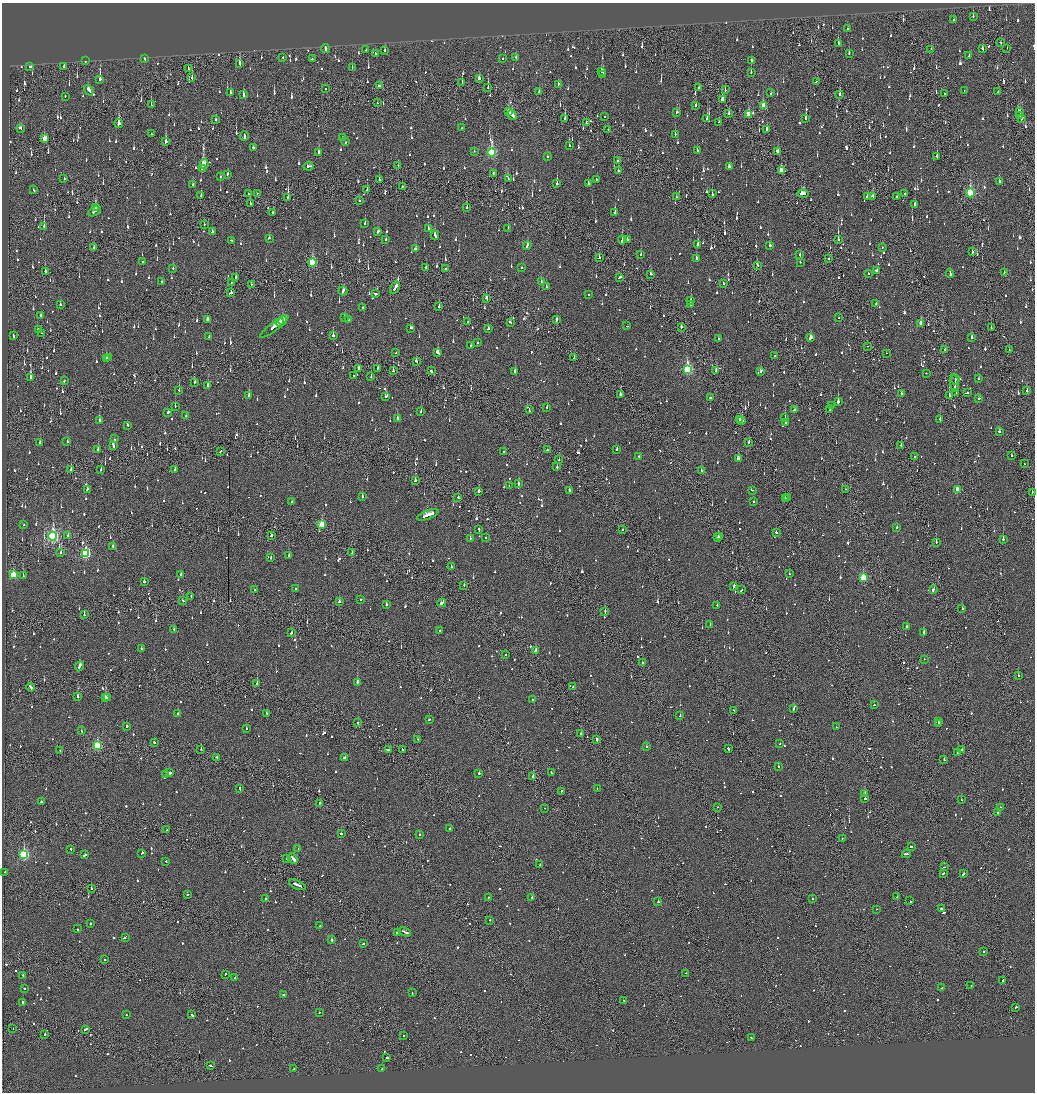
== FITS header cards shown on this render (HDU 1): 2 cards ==
NAXIS1  =                 2065
NAXIS2  =                 2180

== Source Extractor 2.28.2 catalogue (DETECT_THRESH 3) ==
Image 2065 x 2180 px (HDU 1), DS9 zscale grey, zoomed out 1/2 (1 PNG px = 2 x 2 image px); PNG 1037 x 1094 px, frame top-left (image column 1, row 2179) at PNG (2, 3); each listed source drawn as its Kron ellipse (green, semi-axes under 4 px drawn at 4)
Background -0.11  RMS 0.073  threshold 0.22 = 3 sigma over >= 5 px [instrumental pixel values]
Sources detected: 1828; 94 cannot appear on this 1/2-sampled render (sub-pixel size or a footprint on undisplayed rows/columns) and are neither listed nor drawn; of the other 1734, the 500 brightest by FLUX_AUTO listed and drawn (1234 fainter detections omitted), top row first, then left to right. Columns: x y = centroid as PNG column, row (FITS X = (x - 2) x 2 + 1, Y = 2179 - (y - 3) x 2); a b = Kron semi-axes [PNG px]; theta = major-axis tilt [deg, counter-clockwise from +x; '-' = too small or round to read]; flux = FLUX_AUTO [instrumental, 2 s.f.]
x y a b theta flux
973 16 2 2 - 95
954 20 2 2 - 92
848 29 2 2 - 84
838 43 3 2 - 81
1001 43 2 1 - 71
1007 48 2 1 - 81
325 49 4 2 - 190
931 49 2 1 - 170
983 49 3 2 - 100
366 50 2 2 - 81
384 51 3 2 - 67
375 53 2 2 - 160
849 53 2 2 - 97
969 56 2 2 - 97
516 57 2 2 - 66
283 58 2 2 - 82
502 58 2 2 - 160
145 59 3 2 - 120
312 59 2 2 - 80
85 61 2 2 - 83
751 61 4 2 - 110
239 64 4 2 - 410
30 67 3 2 - 98
64 67 3 2 - 140
352 67 2 2 - 120
188 69 3 2 - 73
601 72 3 2 - 250
751 73 2 2 - 69
603 74 2 2 - 200
192 78 3 2 - 120
100 79 3 2 - 1000
479 79 3 2 - 99
817 81 2 2 - 120
462 83 3 2 - 120
558 84 3 1 - 73
379 86 4 2 - 89
488 87 2 1 - 300
699 87 2 2 - 71
325 89 2 2 - 74
89 90 6 2 -54 190
725 90 2 1 - 73
964 90 2 1 - 130
539 92 2 2 - 240
998 92 2 2 - 74
230 93 3 2 - 120
771 93 2 2 - 68
839 94 3 2 - 140
944 94 2 2 - 120
243 95 3 2 - 190
65 96 3 2 - 76
722 99 4 2 - 530
377 103 2 1 - 68
151 105 3 2 - 110
696 105 2 2 - 120
763 106 4 2 - 290
508 112 4 3 - 170
676 112 2 2 - 190
1020 112 4 2 - 160
729 113 3 2 - 67
748 114 4 3 - 370
512 115 5 2 - 240
1020 115 4 2 - 170
605 117 2 2 - 120
565 118 3 2 - 200
806 118 3 2 - 210
1022 118 4 2 - 82
707 119 2 2 - 130
216 120 2 2 - 66
719 122 2 2 - 150
586 123 2 2 - 140
119 124 4 3 - 320
20 128 3 2 - 320
462 128 2 2 - 140
766 129 3 2 - 210
608 130 2 1 - 72
151 134 2 2 - 85
675 134 2 2 - 96
244 136 5 2 - 360
342 138 2 2 - 70
44 139 3 2 - 170
166 142 3 2 - 180
346 142 2 2 - 83
569 146 3 2 - 180
253 148 3 2 - 74
474 151 2 2 - 78
697 151 3 2 - 190
777 151 3 2 - 140
318 152 3 2 - 81
492 152 4 3 - 1100
547 156 2 2 - 92
937 157 2 2 - 370
617 161 3 2 - 70
204 164 5 3 - 740
398 165 2 1 - 66
309 166 5 2 - 160
729 167 3 2 - 120
202 168 2 2 - 5400
781 170 3 2 - 310
618 171 2 2 - 72
493 173 2 2 - 150
227 174 2 2 - 74
221 176 2 2 - 66
64 178 2 2 - 79
508 179 2 2 - 88
379 180 3 2 - 65
596 180 4 2 - 150
999 182 2 2 - 450
588 183 2 2 - 390
193 184 2 2 - 110
557 184 2 2 - 250
402 186 2 2 - 130
367 189 3 2 - 81
33 190 3 2 - 81
257 193 2 1 - 78
970 193 4 3 - 1200
249 194 3 2 - 110
712 194 2 2 - 250
803 194 5 3 - 250
904 194 2 2 - 76
201 195 3 2 - 200
873 196 3 3 - 130
288 197 3 2 - 550
676 197 3 1 - 64
867 197 3 2 - 180
896 197 2 2 - 96
359 200 2 2 - 130
250 204 3 2 - 81
915 205 3 2 - 380
467 207 2 2 - 74
95 208 4 2 - 510
94 211 7 2 32 440
273 212 2 2 - 110
615 212 3 2 - 200
365 223 2 2 - 76
204 224 3 1 - 100
44 226 3 1 - 240
428 228 3 2 - 86
508 228 2 1 - 66
378 231 3 2 - 220
212 232 2 2 - 74
435 235 4 2 - 160
269 238 2 2 - 96
231 240 3 2 - 79
386 240 2 2 - 68
622 240 4 2 - 300
627 240 2 2 - 110
838 240 3 2 - 640
698 245 3 2 - 440
770 245 3 2 - 74
527 246 4 2 - 150
882 247 2 2 - 70
94 248 2 2 - 65
415 249 3 2 - 65
972 252 3 2 - 130
641 254 2 2 - 120
800 255 3 2 - 73
599 257 2 2 - 66
696 259 3 2 - 110
829 259 2 2 - 88
142 261 2 2 - 83
312 262 4 3 - 740
800 262 2 2 - 100
757 265 2 2 - 150
522 267 2 2 - 83
426 268 2 2 - 790
173 269 2 2 - 72
445 269 2 2 - 630
876 270 3 2 - 120
45 271 4 2 - 130
1004 272 2 2 - 97
868 273 2 2 - 76
950 273 5 2 - 220
650 274 3 2 - 100
620 277 3 2 - 120
235 278 3 2 - 130
162 282 2 2 - 140
541 282 2 2 - 72
231 283 2 1 - 68
723 283 2 2 - 98
251 284 2 2 - 72
546 287 2 2 - 72
395 288 6 2 58 840
343 291 5 2 - 120
231 293 3 2 - 380
375 294 3 2 - 110
588 295 2 2 - 91
487 298 3 2 - 99
691 300 3 2 - 130
60 304 2 2 - 66
876 304 2 2 - 80
690 305 2 2 - 390
439 307 3 2 - 83
363 308 3 2 - 83
40 315 2 2 - 65
345 318 2 2 - 120
839 318 2 2 - 73
208 319 3 3 - 70
349 320 3 2 - 140
556 320 3 2 - 130
283 321 4 2 - 150
468 322 2 2 - 90
510 322 3 2 - 120
280 323 4 3 - 160
921 323 3 2 - 190
627 326 2 2 - 80
274 327 18 2 37 310
681 327 3 2 - 120
411 328 4 2 - 93
991 328 2 2 - 80
488 329 3 2 - 110
38 330 3 2 - 89
41 333 2 1 - 270
333 335 2 2 - 970
13 336 3 2 - 110
209 337 3 2 - 110
811 337 4 2 - 180
972 338 3 2 - 170
718 339 2 2 - 250
478 342 2 2 - 74
471 346 2 2 - 93
867 346 2 1 - 97
945 349 2 2 - 410
1009 350 2 1 - 68
396 353 2 1 - 68
438 353 4 2 - 500
887 353 2 2 - 73
775 356 2 2 - 93
109 357 3 2 - 82
574 358 4 2 - 110
106 359 3 2 - 87
416 361 3 2 - 93
359 368 3 2 - 92
377 368 3 1 - 120
687 369 4 3 - 1600
393 371 2 2 - 90
431 371 4 2 - 280
515 371 2 2 - 230
716 371 3 2 - 110
761 371 3 2 - 91
926 373 2 1 - 89
354 376 2 2 - 530
30 377 3 2 - 1500
371 377 2 1 - 160
955 379 5 2 - 360
979 379 2 2 - 87
64 381 2 2 - 110
195 382 3 2 - 67
954 383 9 1 -86 500
208 385 3 2 - 130
179 390 2 2 - 140
1027 391 2 2 - 95
968 392 2 2 - 65
901 393 2 2 - 95
956 393 3 1 - 130
620 394 2 2 - 150
249 395 3 2 - 250
385 396 2 2 - 88
949 396 3 2 - 230
711 397 3 2 - 470
979 399 2 1 - 220
838 402 2 2 - 320
175 406 2 2 - 84
831 406 2 2 - 66
547 407 2 2 - 150
529 409 4 1 - 120
795 409 3 2 - 110
830 410 2 2 - 78
421 411 2 2 - 98
168 412 2 2 - 350
186 416 2 2 - 150
397 418 3 2 - 220
785 418 2 2 - 160
940 419 2 2 - 140
740 420 3 2 - 140
742 420 2 2 - 83
99 421 3 2 - 120
785 422 3 2 - 120
128 425 3 2 - 76
999 431 2 2 - 67
115 439 2 2 - 76
67 442 2 2 - 75
749 442 3 2 - 85
40 443 2 2 - 170
901 445 2 1 - 77
113 446 3 2 - 120
617 449 2 2 - 80
98 450 2 2 - 320
547 450 2 2 - 120
220 451 2 1 - 86
504 452 2 2 - 110
1012 455 2 1 - 160
639 456 2 2 - 88
914 456 2 2 - 110
738 459 3 2 - 240
559 460 2 1 - 240
1024 464 2 1 - 220
557 467 2 2 - 110
71 469 2 2 - 100
101 470 2 2 - 90
175 470 3 2 - 97
701 470 2 2 - 110
415 480 3 2 - 130
518 484 3 2 - 96
509 486 2 1 - 190
87 489 3 2 - 78
845 489 2 1 - 97
569 490 3 2 - 170
752 490 3 2 - 70
957 490 3 2 - 200
479 491 2 2 - 180
1032 492 2 2 - 86
362 497 2 2 - 180
458 498 2 2 - 82
788 498 2 2 - 68
785 499 2 1 - 110
291 502 2 2 - 81
754 502 2 2 - 84
428 515 11 2 21 390
322 524 3 3 - 540
24 525 2 2 - 110
897 527 2 2 - 150
479 529 3 2 - 95
622 530 2 1 - 66
776 532 2 2 - 250
53 536 4 3 - 2900
68 536 3 2 - 83
271 536 2 2 - 80
719 536 2 2 - 160
486 537 2 2 - 69
718 537 3 2 - 380
470 538 2 2 - 410
1003 539 2 2 - 180
936 542 2 1 - 160
113 546 2 2 - 98
61 552 2 2 - 220
352 553 2 2 - 94
86 554 4 3 - 1200
289 555 2 2 - 190
271 557 3 2 - 82
451 567 2 2 - 78
789 574 2 2 - 67
14 575 3 3 - 580
181 575 3 2 - 590
23 576 2 2 - 74
863 578 3 3 - 550
144 582 2 2 - 210
464 585 2 2 - 97
734 586 3 2 - 150
295 589 2 2 - 93
742 589 3 1 - 88
933 589 3 2 - 130
254 590 2 2 - 65
191 597 2 2 - 110
361 599 2 2 - 74
183 600 2 2 - 170
339 602 2 2 - 91
442 603 4 2 - 230
386 604 2 2 - 320
717 605 2 2 - 110
962 608 2 2 - 67
605 611 3 2 - 99
84 615 2 2 - 69
710 625 2 2 - 93
907 627 2 2 - 120
174 629 2 2 - 69
440 631 2 2 - 210
924 632 2 2 - 200
291 633 3 2 - 140
141 649 2 2 - 120
535 651 4 2 - 300
505 655 2 2 - 69
924 659 2 2 - 87
642 663 2 2 - 190
79 666 5 2 - 250
1018 676 2 2 - 240
357 682 2 2 - 1300
257 684 2 2 - 340
30 687 4 2 - 180
573 687 2 2 - 69
78 697 2 2 - 220
106 697 2 2 - 730
108 697 3 2 - 110
532 699 2 2 - 160
874 705 2 2 - 160
794 708 3 2 - 150
734 710 2 1 - 74
266 713 2 2 - 71
178 714 2 2 - 100
680 716 2 2 - 110
429 719 2 2 - 66
938 722 2 1 - 130
358 723 2 2 - 120
938 723 2 2 - 100
126 727 3 2 - 110
836 727 2 2 - 70
246 728 2 2 - 140
81 731 2 2 - 81
581 733 2 2 - 100
418 739 2 2 - 73
597 739 3 2 - 130
154 742 3 2 - 95
780 744 2 2 - 99
97 746 3 3 - 1100
646 747 2 2 - 160
201 749 2 2 - 79
728 749 3 2 - 72
388 750 4 2 - 190
402 750 2 2 - 74
962 750 2 2 - 290
60 751 2 1 - 150
957 752 2 2 - 820
217 757 2 2 - 88
345 758 2 2 - 79
944 760 2 2 - 380
778 766 2 2 - 100
170 773 2 2 - 850
479 773 2 2 - 88
551 773 2 2 - 190
166 774 2 2 - 92
533 776 2 2 - 280
597 788 2 1 - 72
240 789 3 2 - 78
561 791 3 2 - 71
864 794 2 2 - 380
865 798 2 2 - 280
961 800 2 2 - 84
41 802 2 2 - 71
319 803 2 2 - 150
718 807 2 1 - 110
1000 807 2 2 - 120
544 808 2 1 - 98
998 813 2 2 - 190
450 829 2 2 - 81
167 830 3 2 - 79
341 834 2 2 - 130
419 835 2 2 - 85
842 838 2 1 - 67
911 847 3 2 - 83
71 849 2 2 - 130
298 849 2 1 - 180
142 853 2 2 - 75
24 854 3 3 - 1700
906 854 4 2 - 140
85 855 4 2 - 120
293 858 6 2 -49 520
286 859 2 2 - 67
166 862 2 2 - 94
540 865 2 2 - 130
944 867 2 2 - 190
5 872 2 2 - 84
943 873 3 2 - 90
963 874 4 2 - 130
297 885 9 2 -24 350
91 889 2 1 - 210
187 895 2 2 - 150
489 897 2 2 - 68
532 897 2 2 - 530
897 897 2 2 - 72
265 899 2 2 - 130
812 899 2 2 - 67
910 901 2 2 - 86
658 902 2 2 - 450
877 909 2 1 - 69
941 909 2 2 - 310
490 920 2 2 - 67
90 924 2 2 - 100
320 926 2 2 - 74
77 929 2 2 - 71
397 932 2 2 - 120
405 932 7 2 -23 250
125 938 3 2 - 230
332 940 2 2 - 280
363 943 2 2 - 66
983 951 2 2 - 120
105 960 2 2 - 96
686 973 2 2 - 71
225 974 2 2 - 480
23 975 2 2 - 81
235 978 2 2 - 71
1003 980 2 2 - 420
971 985 2 2 - 97
24 988 2 2 - 87
942 988 2 2 - 140
412 993 2 2 - 75
283 994 2 1 - 140
623 1000 2 2 - 130
22 1002 2 2 - 140
1016 1007 3 2 - 94
319 1012 2 2 - 120
191 1014 2 2 - 86
126 1015 2 1 - 99
13 1029 2 1 - 71
85 1029 4 2 - 200
45 1034 2 2 - 180
403 1036 2 1 - 72
751 1038 3 2 - 250
387 1057 2 2 - 590
211 1065 3 2 - 100
382 1068 2 2 - 87
294 1069 2 2 - 81
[1234 fainter detections neither listed nor drawn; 94 sub-pixel or undisplayed-footprint detections neither listed nor drawn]